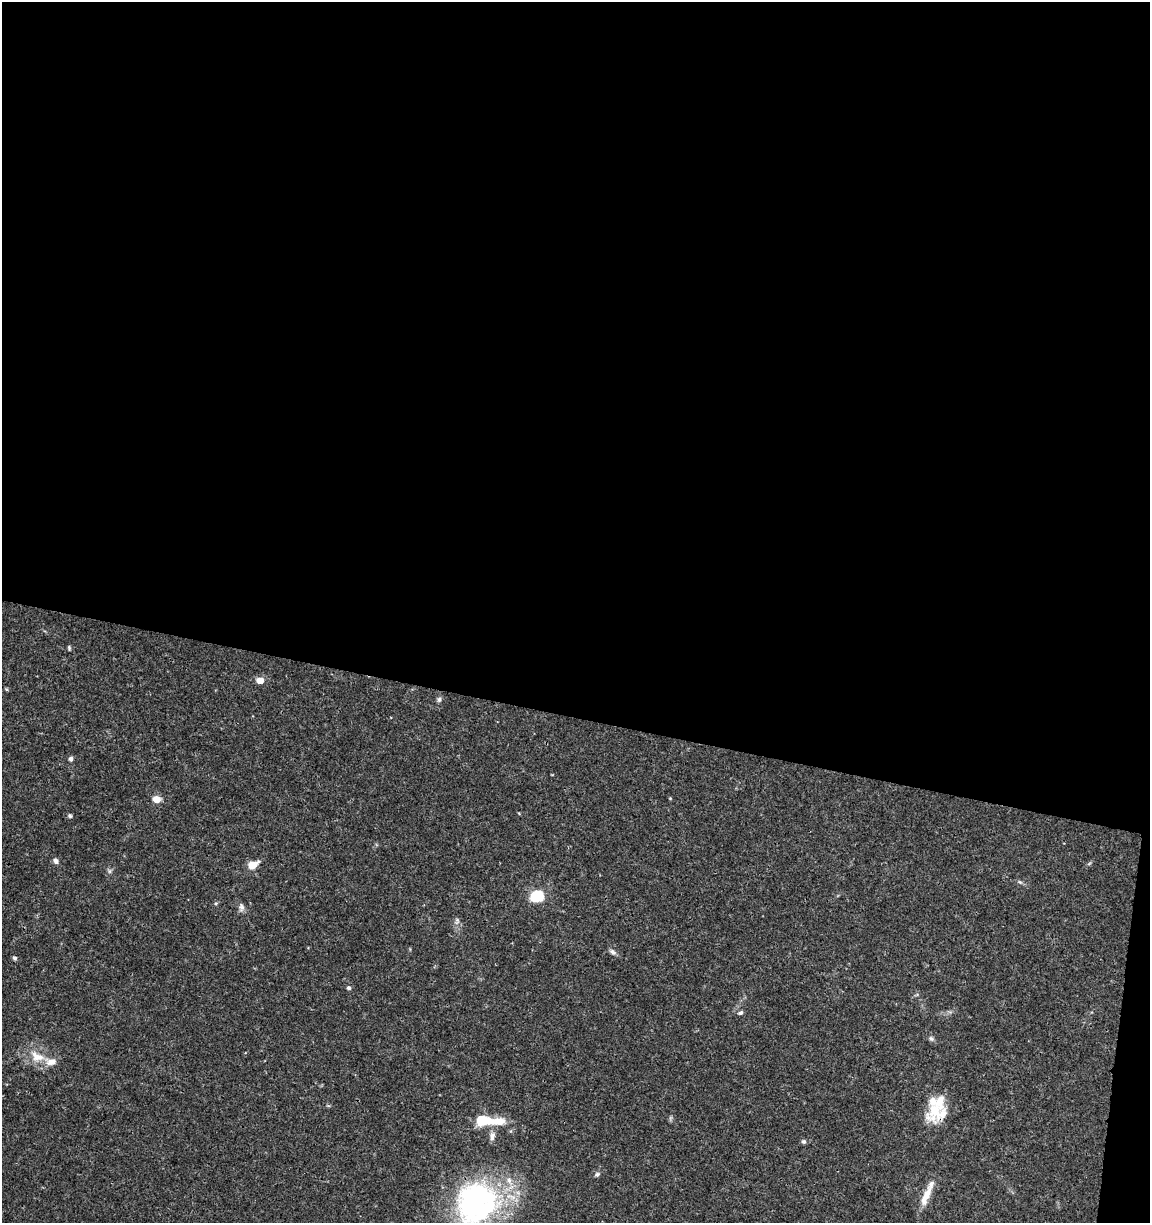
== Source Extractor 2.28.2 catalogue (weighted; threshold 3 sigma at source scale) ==
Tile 4 of 4 x 4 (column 4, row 1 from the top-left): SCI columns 3672-4819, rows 3675-4895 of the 5104 x 4898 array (HDU 1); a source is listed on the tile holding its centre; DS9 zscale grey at full resolution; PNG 1152 x 1225 px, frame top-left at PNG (2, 2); no overlay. Shown black and unused: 60% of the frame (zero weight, under 3 of 4 exposures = <1% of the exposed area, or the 3 px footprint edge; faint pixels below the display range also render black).
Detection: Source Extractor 2.28.2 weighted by HDU 2 'WHT'; one run over the whole footprint, this tile lists its part. Background 0.0341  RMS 0.0023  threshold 0.0101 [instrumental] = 3 sigma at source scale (4.5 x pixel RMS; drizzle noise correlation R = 1.50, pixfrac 1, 0.0396/0.0396 arcsec/px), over >= 5 px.
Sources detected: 36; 2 inside a brighter object's white glare — not listed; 6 inside a brighter listed object's ellipse — not listed separately; the other 28 listed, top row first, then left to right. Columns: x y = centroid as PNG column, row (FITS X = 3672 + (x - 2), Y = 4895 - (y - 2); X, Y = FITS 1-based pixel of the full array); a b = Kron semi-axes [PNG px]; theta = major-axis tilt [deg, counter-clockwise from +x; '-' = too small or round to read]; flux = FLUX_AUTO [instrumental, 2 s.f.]
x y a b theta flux
69 648 6 4 -81 0.31
260 680 9 7 -4 1.8
439 699 7 6 - 0.52
71 759 5 5 - 0.63
670 798 4 4 - 0.19
156 799 7 6 - 2.6
70 816 6 5 - 0.38
56 861 7 6 - 0.8
253 865 11 7 29 3.2
109 871 7 4 90 0.44
1020 882 7 4 -32 0.39
537 896 13 11 19 7.1
216 903 5 3 - 0.27
241 907 12 7 -80 0.88
457 921 10 6 81 0.73
613 952 9 6 -38 0.73
15 958 5 4 - 0.49
349 988 5 5 - 0.42
740 1013 6 4 21 0.58
931 1039 8 5 -48 0.55
37 1057 22 14 -21 4.4
935 1111 33 20 71 7.4
484 1120 26 15 -1 5.9
492 1136 12 7 81 1.2
803 1141 6 5 - 0.45
597 1174 7 5 36 0.51
926 1196 31 9 68 3.7
474 1200 61 39 60 43
Overlapping masked pixels (flux is a lower limit): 1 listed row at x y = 935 1111
Isophote crosses this tile's border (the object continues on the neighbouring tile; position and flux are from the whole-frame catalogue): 1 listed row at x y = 474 1200